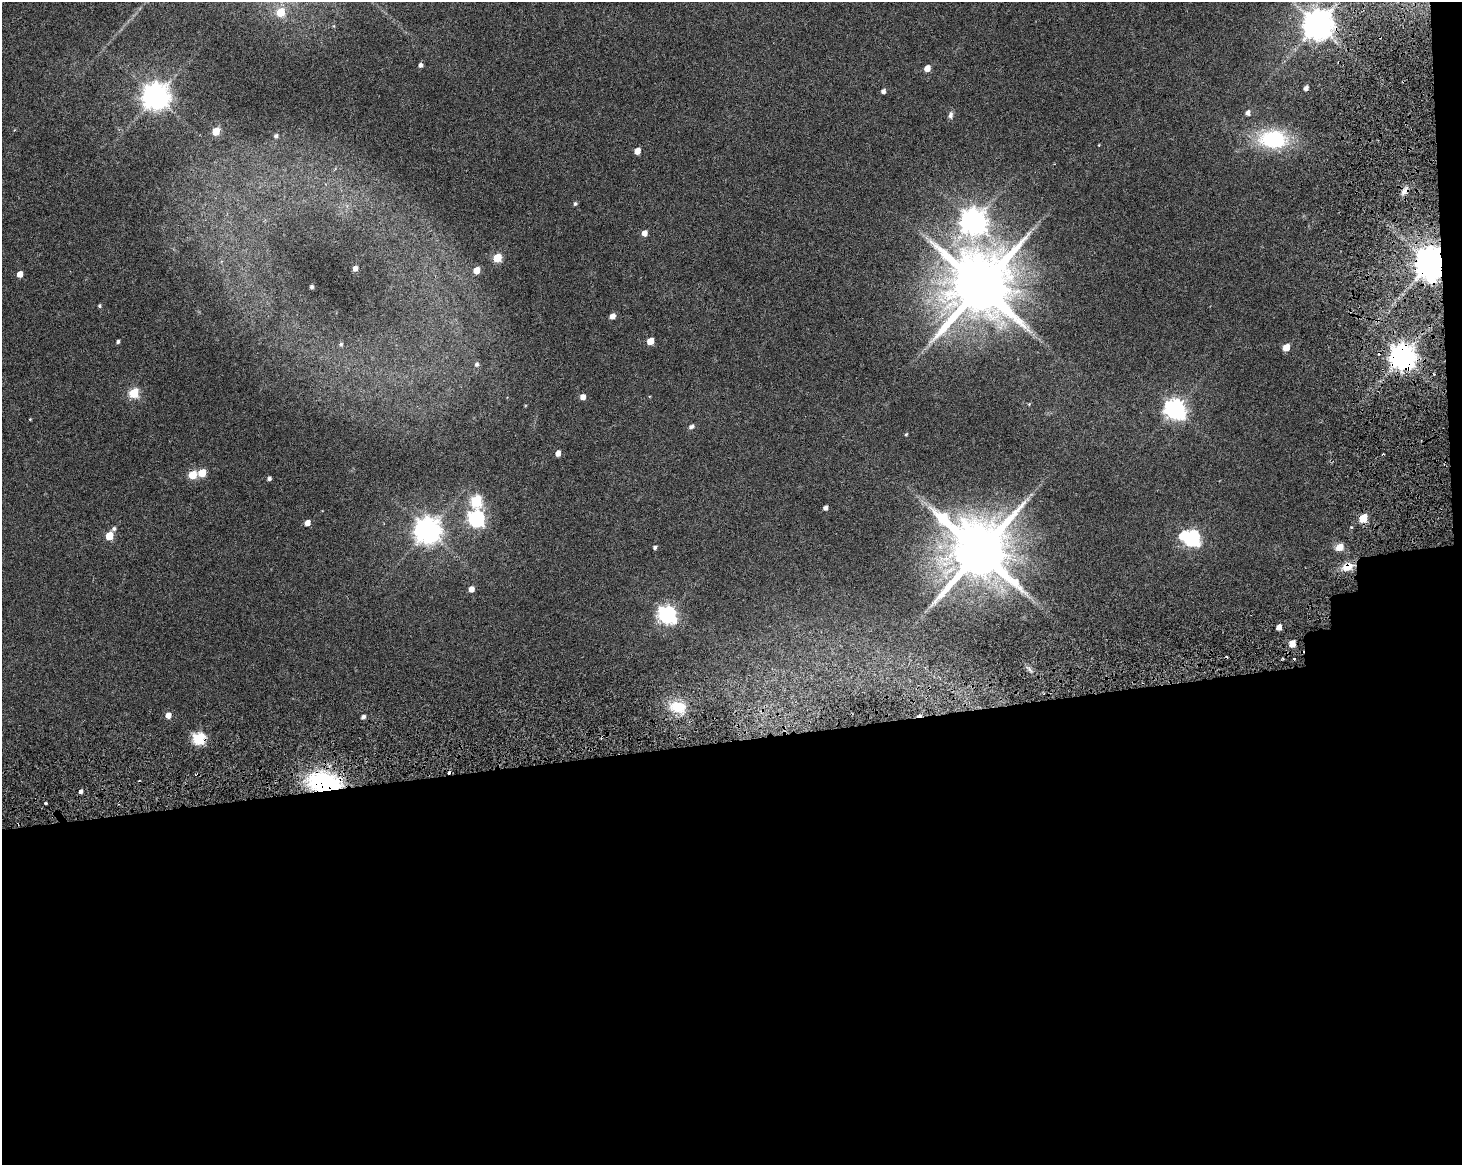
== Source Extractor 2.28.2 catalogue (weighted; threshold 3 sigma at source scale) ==
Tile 12 of 3 x 4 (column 3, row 4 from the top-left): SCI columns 2999-4458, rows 160-1322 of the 4717 x 4901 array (HDU 1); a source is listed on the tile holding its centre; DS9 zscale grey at full resolution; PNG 1464 x 1167 px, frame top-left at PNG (2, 2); no overlay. Shown black and unused: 38% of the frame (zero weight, under 3 of 6 exposures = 11% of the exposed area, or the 3 px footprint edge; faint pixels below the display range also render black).
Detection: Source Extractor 2.28.2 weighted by HDU 2 'WHT'; one run over the whole footprint, this tile lists its part. Background 0.0622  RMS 0.0032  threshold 0.0131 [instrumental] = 3 sigma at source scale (4.09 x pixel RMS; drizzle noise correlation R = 1.36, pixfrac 0.8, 0.0396/0.0396 arcsec/px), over >= 5 px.
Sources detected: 78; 1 inside a brighter object's white glare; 8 cosmic-ray / hot-pixel residue — not listed; the other 69 listed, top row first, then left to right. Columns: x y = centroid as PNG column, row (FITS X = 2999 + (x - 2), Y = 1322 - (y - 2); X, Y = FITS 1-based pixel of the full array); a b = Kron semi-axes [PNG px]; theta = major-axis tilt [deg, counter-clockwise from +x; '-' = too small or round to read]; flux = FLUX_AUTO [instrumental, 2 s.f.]
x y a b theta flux
281 12 6 5 - 9.4
1317 24 9 9 - 560
420 65 4 4 - 1.1
927 68 5 4 - 3.1
1306 88 5 4 - 1.3
883 91 4 4 - 1.1
156 96 8 8 - 390
1248 113 6 5 - 1.2
951 115 10 6 85 1
216 131 5 5 - 8.5
276 136 5 5 - 0.84
1273 139 32 20 -1 24
637 151 5 4 - 2.9
1405 191 13 7 46 2.1
575 204 5 5 - 0.52
973 221 9 9 - 340
644 233 5 5 - 2.2
497 258 5 5 - 12
1430 262 10 8 -89 750
355 268 4 4 - 1.5
477 270 5 5 - 4.3
20 274 5 4 - 3.1
981 286 19 17 76 2900
312 287 4 3 - 0.71
100 306 4 4 - 0.47
612 316 5 4 - 2.3
650 341 5 5 - 5.3
118 342 4 3 - 0.65
341 344 5 5 - 0.58
1286 347 5 5 - 4.8
1402 357 8 8 - 360
477 364 7 6 - 0.94
134 393 6 5 - 18
583 397 5 5 - 2.1
1029 404 4 4 - 0.26
1175 409 8 8 - 190
30 419 3 3 - 0.24
691 427 8 5 22 0.79
906 434 4 3 - 0.32
558 453 5 4 - 2.3
202 473 5 5 - 7.8
192 475 5 5 - 9.7
269 478 4 4 - 0.85
476 501 6 6 - 27
825 508 4 4 - 1.1
1363 518 6 5 - 9.5
476 519 7 7 - 79
307 523 5 5 - 2.3
114 529 6 5 - 0.71
427 530 9 8 - 350
1182 535 10 7 62 3.4
109 536 5 5 - 8.5
1191 538 7 7 - 86
655 547 4 4 - 0.65
1339 547 10 8 35 2.5
979 552 17 15 64 2600
1347 567 13 10 26 3.9
471 589 5 4 - 2.3
667 614 7 7 - 110
1279 627 5 4 - 1.9
1292 644 6 5 - 3.5
1029 669 7 4 -71 0.7
678 707 24 15 -12 8.5
168 715 5 5 - 2.5
363 717 4 4 - 1.1
199 738 6 6 - 34
324 782 35 19 -6 34
81 792 4 4 - 0.97
45 803 3 2 - 0.44
Overlapping masked pixels (flux is a lower limit): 8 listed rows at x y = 1317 24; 1405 191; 1430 262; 1402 357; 1363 518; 1347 567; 199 738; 324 782